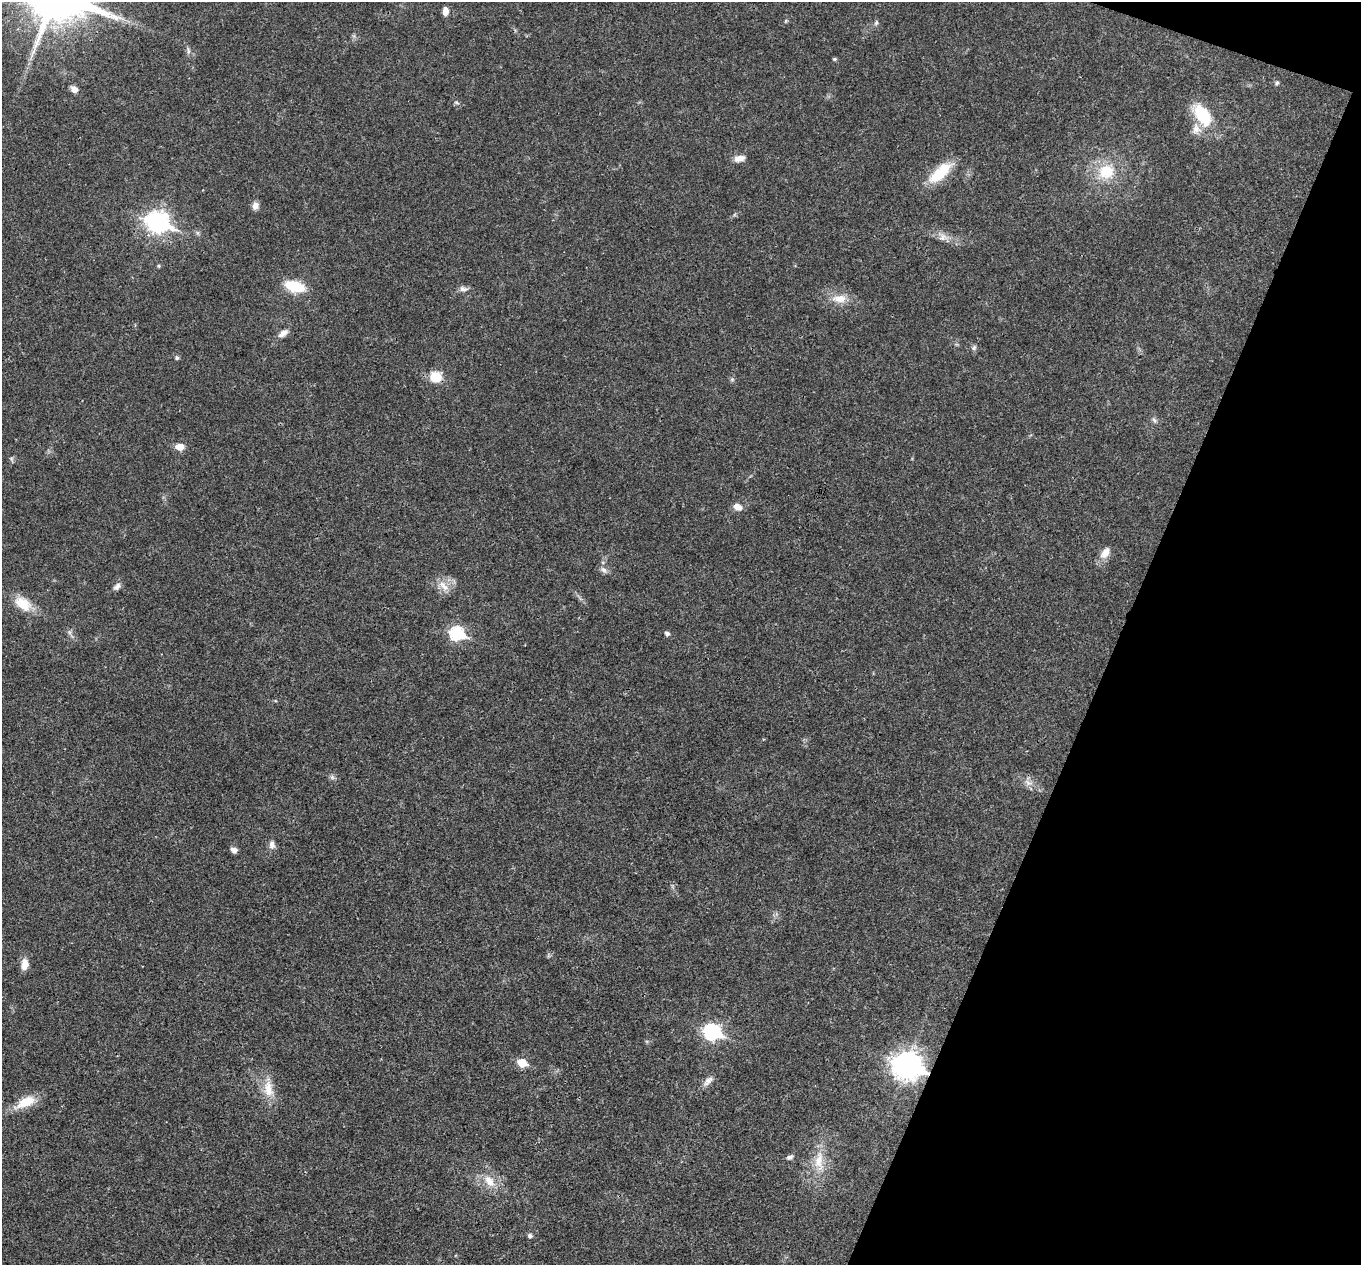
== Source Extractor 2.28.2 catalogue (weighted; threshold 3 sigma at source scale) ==
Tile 8 of 4 x 4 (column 4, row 2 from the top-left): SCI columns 4084-5442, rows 2796-4058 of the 5444 x 5458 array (HDU 1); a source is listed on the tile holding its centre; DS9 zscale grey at full resolution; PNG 1363 x 1267 px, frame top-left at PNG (2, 2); no overlay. Shown black and unused: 19% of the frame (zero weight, under 3 of 4 exposures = <1% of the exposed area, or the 3 px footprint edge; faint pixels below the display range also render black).
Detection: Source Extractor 2.28.2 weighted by HDU 2 'WHT'; one run over the whole footprint, this tile lists its part. Background 0.0168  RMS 0.0022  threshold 0.00981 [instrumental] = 3 sigma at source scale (4.5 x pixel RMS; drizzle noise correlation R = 1.50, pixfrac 1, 0.05/0.05 arcsec/px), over >= 5 px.
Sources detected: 51; all 51 listed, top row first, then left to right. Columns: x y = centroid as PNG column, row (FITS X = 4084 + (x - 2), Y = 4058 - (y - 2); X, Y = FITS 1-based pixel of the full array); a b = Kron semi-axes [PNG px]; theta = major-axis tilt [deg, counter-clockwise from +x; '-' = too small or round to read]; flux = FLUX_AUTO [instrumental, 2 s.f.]
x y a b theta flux
445 11 9 6 88 1.5
876 23 7 4 65 0.4
188 51 12 4 -81 0.59
834 59 5 4 - 0.34
1277 83 6 5 - 0.49
74 89 8 7 - 1.2
456 102 7 3 -19 0.34
1203 115 22 12 -54 12
1196 129 15 12 84 1.9
739 158 13 7 12 1.7
1106 172 23 20 13 7.8
940 173 34 13 41 7.6
255 206 9 8 - 1.2
157 222 10 8 -20 120
198 233 6 4 -71 0.38
943 237 14 9 5 1.6
159 266 5 3 - 0.23
294 286 18 9 -15 8.6
463 289 12 7 -9 0.93
839 299 22 11 1 3.3
283 333 14 7 37 1.3
974 348 7 6 - 0.52
177 358 5 5 - 0.48
436 377 11 11 - 4.5
732 379 7 4 0 0.35
1154 420 8 4 -45 0.49
180 447 9 7 -2 2.3
738 507 12 8 -28 1.5
1105 553 17 10 52 2.1
604 570 11 6 -45 0.85
117 586 10 6 42 0.92
444 586 19 8 -40 2
23 604 22 14 -35 4.9
69 632 7 4 -71 0.48
457 633 8 7 - 27
667 633 5 5 - 0.75
332 777 7 5 -46 0.49
1028 783 13 7 -29 1.5
272 845 11 7 -82 1.1
234 850 8 6 -19 0.87
25 964 14 8 82 2.2
712 1032 8 7 - 49
522 1063 6 5 - 6.6
907 1065 11 9 -18 250
708 1081 17 7 44 1.3
268 1089 26 14 -84 4.1
25 1102 29 12 27 4.7
790 1157 8 5 27 0.61
819 1161 32 13 -88 5.1
489 1181 19 11 -54 3.4
530 1235 7 6 - 0.52
Overlapping masked pixels (flux is a lower limit): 1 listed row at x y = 907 1065